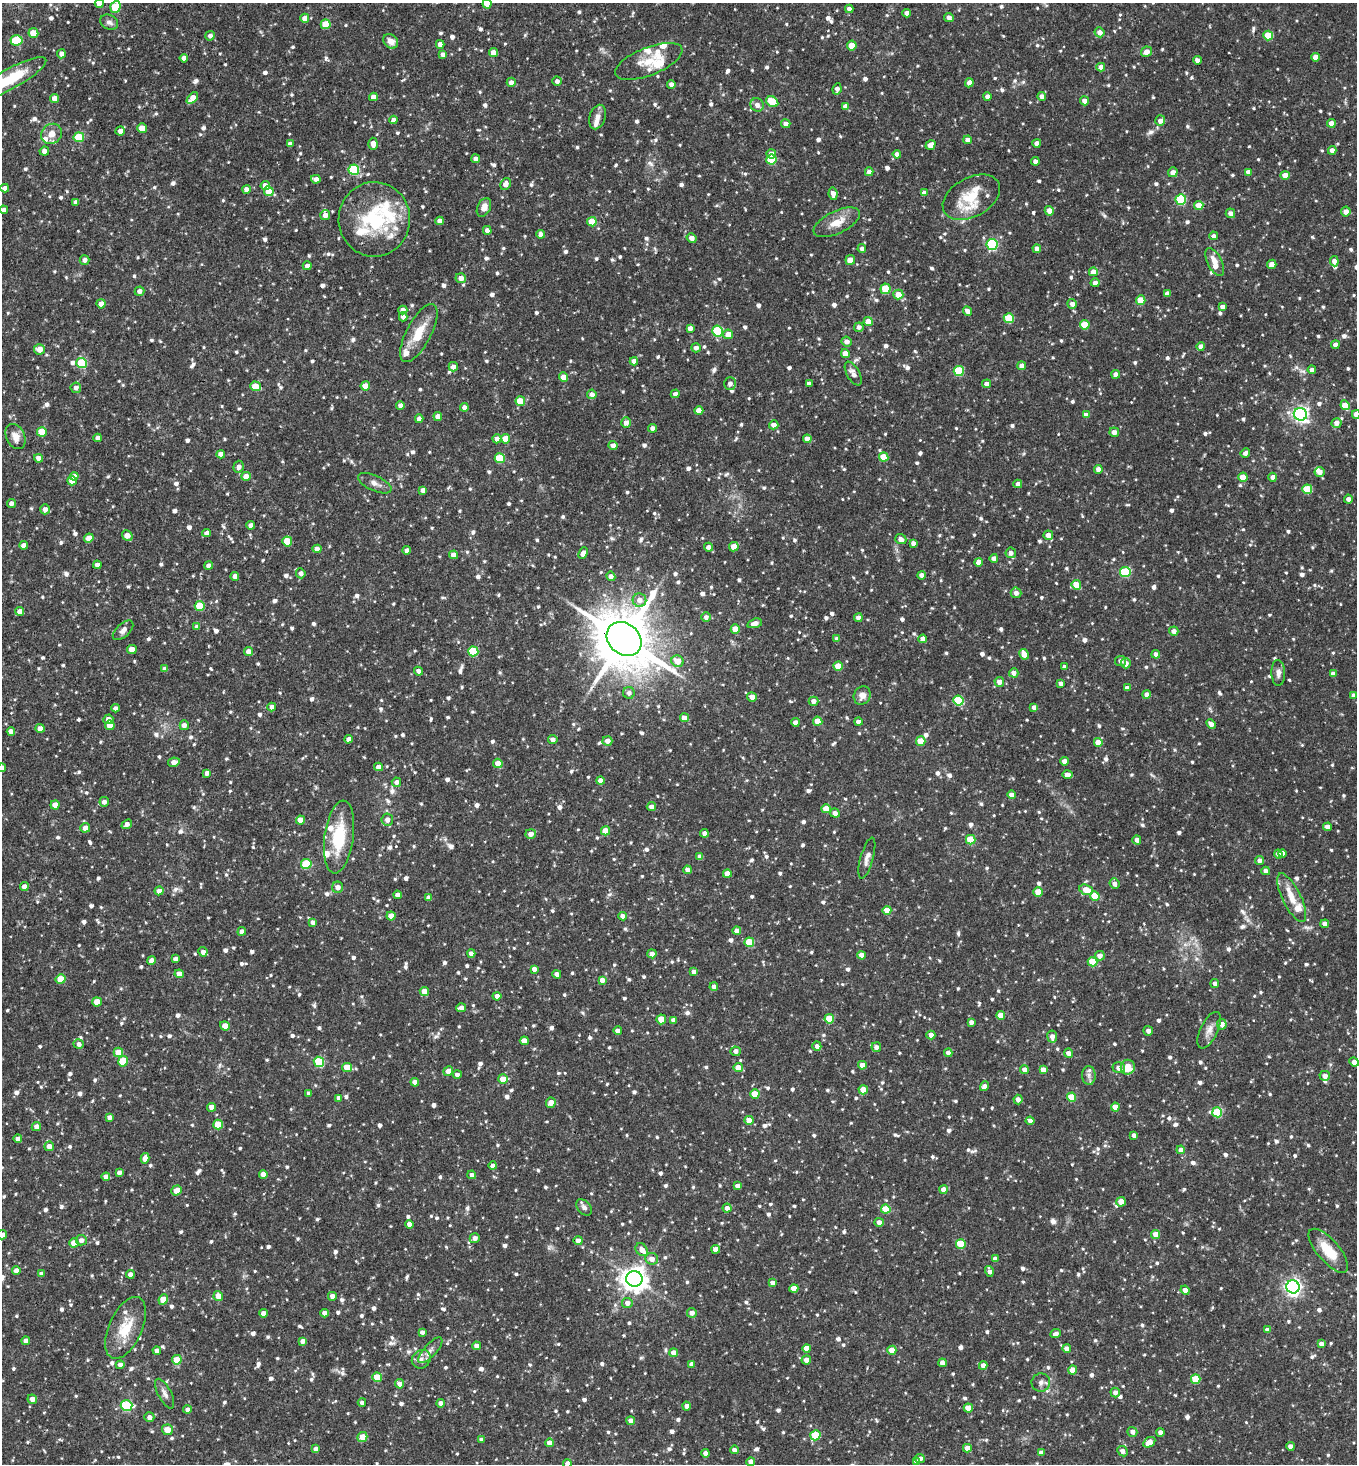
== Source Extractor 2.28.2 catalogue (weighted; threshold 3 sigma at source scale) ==
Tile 11 of 4 x 4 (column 3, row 3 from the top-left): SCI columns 3001-4355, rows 1465-2926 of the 5861 x 5853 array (HDU 1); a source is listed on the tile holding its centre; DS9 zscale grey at full resolution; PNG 1359 x 1466 px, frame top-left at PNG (2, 3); each listed source drawn as its Kron ellipse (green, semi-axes under 4 px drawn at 4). Shown black and unused: <1% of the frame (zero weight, under 2 of 3 exposures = <1% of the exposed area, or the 3 px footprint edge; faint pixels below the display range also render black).
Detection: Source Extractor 2.28.2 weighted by HDU 2 'WHT'; one run over the whole footprint, this tile lists its part. Background 0.0914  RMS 0.0057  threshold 0.0256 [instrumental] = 3 sigma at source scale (4.5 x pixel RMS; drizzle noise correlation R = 1.50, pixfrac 1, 0.05/0.05 arcsec/px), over >= 5 px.
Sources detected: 1432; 1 cosmic-ray / hot-pixel residue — neither listed nor drawn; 27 inside a brighter listed object's ellipse — not listed separately; of the other 1404, all 500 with FLUX_AUTO >= 2.28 (the completeness limit of this list) listed and drawn (904 fainter detections not listed), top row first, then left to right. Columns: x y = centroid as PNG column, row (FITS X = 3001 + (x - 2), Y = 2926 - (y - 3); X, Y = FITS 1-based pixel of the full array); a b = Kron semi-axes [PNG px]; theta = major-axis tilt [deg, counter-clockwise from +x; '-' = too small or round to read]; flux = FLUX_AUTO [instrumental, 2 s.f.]
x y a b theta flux
99 3 4 4 - 4.3
487 4 4 4 - 8.8
115 7 6 5 - 25
849 9 4 4 - 3.3
907 13 4 4 - 2.8
949 17 5 4 - 2.8
305 18 4 4 - 4.8
109 22 9 7 -29 2.5
326 24 5 4 - 12
1100 32 5 5 - 3.8
33 33 5 5 - 10
210 36 5 4 - 2.4
1268 36 5 5 - 16
16 40 6 5 - 29
391 41 8 6 -42 4.1
440 44 4 4 - 3.3
852 46 5 5 - 7.2
1146 52 5 5 - 4.5
493 53 4 4 - 5.2
61 54 4 4 - 2.6
443 54 4 4 - 2.9
1316 57 4 4 - 5.6
184 58 4 4 - 2.6
1197 60 4 4 - 2.8
649 61 36 14 22 14
1101 67 4 4 - 4.2
11 78 40 10 29 26
557 81 4 4 - 2.4
511 82 4 4 - 3
969 83 4 4 - 3
671 84 4 4 - 2.8
837 89 6 4 82 2.7
987 96 4 4 - 2.6
1042 96 4 4 - 3.3
373 97 4 4 - 4.5
54 98 4 4 - 4.1
192 98 7 4 46 6.6
1084 101 4 4 - 3.4
772 102 6 5 - 16
757 105 7 6 - 3.1
845 106 4 4 - 3.1
597 117 12 8 73 3.5
393 120 4 4 - 2.6
1160 121 5 5 - 3.4
1331 123 4 4 - 5.9
786 124 4 4 - 3.1
142 128 5 5 - 8.4
120 131 5 4 - 3.1
52 134 11 9 40 5
79 137 5 5 - 20
968 140 4 4 - 3.2
1037 143 4 4 - 3.1
290 144 4 4 - 2.6
373 144 6 4 -87 4
931 145 5 4 - 5.7
1332 150 4 4 - 3.7
44 151 5 4 - 3
771 154 5 4 - 3.6
897 154 4 4 - 3.3
476 159 4 4 - 2.4
771 159 5 5 - 24
1035 161 4 4 - 2.8
354 170 5 5 - 38
869 172 4 4 - 3.5
1173 172 5 4 - 3.1
1248 172 4 4 - 2.9
1285 175 4 4 - 5.5
316 179 5 4 - 3.1
505 184 6 5 - 3.7
265 186 4 4 - 4.4
5 188 4 4 - 2.8
246 189 4 4 - 3.2
269 191 5 5 - 12
924 193 4 4 - 3
833 194 6 4 -80 3.8
971 197 31 19 29 17
1181 199 5 5 - 39
76 202 4 4 - 2.4
1199 205 4 4 - 7.2
484 207 10 6 64 4.7
4 210 4 4 - 2.6
1049 211 5 4 - 4.3
1346 212 5 4 - 3.6
1230 213 5 4 - 3
325 215 5 5 - 4
374 219 37 36 - 48
440 221 4 4 - 3.4
592 222 5 4 - 13
837 222 25 11 25 9.2
487 230 4 4 - 2.9
541 234 4 4 - 2.8
1214 236 4 4 - 2.3
692 238 5 4 - 4.1
992 244 5 5 - 58
862 249 4 4 - 2.5
1037 249 4 4 - 3.4
85 260 5 4 - 2.5
850 260 5 5 - 6.6
1334 261 5 4 - 2.9
1215 262 15 7 -63 6.2
1272 264 5 4 - 4.4
307 266 4 4 - 2.6
1093 272 4 4 - 4.9
461 278 5 4 - 3.8
1095 283 4 4 - 2.9
885 289 5 5 - 17
139 291 5 4 - 2.7
1167 293 4 4 - 3.1
898 295 5 5 - 8.6
1141 300 5 4 - 12
101 304 5 4 - 3.5
1072 304 5 5 - 3
1222 307 4 4 - 2.4
403 310 4 4 - 3.2
968 311 5 4 - 3
403 317 4 4 - 3.1
1009 318 5 5 - 21
868 322 4 4 - 6.5
1085 325 5 4 - 13
859 327 5 4 - 2.3
690 328 4 4 - 3.2
717 331 5 5 - 40
419 333 32 12 62 15
728 334 5 4 - 6.1
847 342 5 5 - 3.1
1335 345 4 4 - 3.8
1201 346 4 4 - 3.4
696 348 4 4 - 2.5
39 349 5 5 - 5.2
845 353 4 4 - 5.6
634 361 4 4 - 3
82 363 5 5 - 30
1022 366 4 4 - 3.4
453 367 5 4 - 3.2
1312 370 4 4 - 2.3
959 371 5 5 - 29
853 374 13 6 -61 3.6
1116 374 4 4 - 3.2
564 377 4 4 - 7
730 383 6 6 - 2.6
809 383 4 4 - 2.4
986 384 4 4 - 2.8
255 386 5 4 - 11
365 386 4 4 - 6.2
76 388 5 5 - 2.3
592 394 4 4 - 3.4
675 394 4 4 - 2.9
520 401 5 4 - 11
400 405 4 4 - 2.9
1345 405 5 4 - 8.7
464 407 4 4 - 2.8
699 411 4 4 - 6.1
1300 414 7 6 - 170
1356 414 4 4 - 3.5
1086 415 4 4 - 3.5
438 416 4 4 - 4.3
419 419 4 4 - 3.3
626 422 5 5 - 3.7
1336 423 5 5 - 3.2
774 425 5 4 - 3.2
653 428 4 4 - 3.2
42 432 5 5 - 15
1114 432 5 4 - 3.1
15 437 13 9 -65 4.9
98 438 4 4 - 2.8
497 439 4 4 - 3.2
505 439 5 4 - 8.7
807 439 4 4 - 4.3
613 445 4 4 - 3
1245 453 5 4 - 2.4
221 454 4 4 - 3.3
884 457 5 4 - 13
39 458 4 4 - 3.5
500 458 5 5 - 22
239 467 6 5 - 2.5
1098 469 4 4 - 3.7
1320 472 5 5 - 3.8
74 476 4 4 - 3.1
246 476 5 4 - 5.8
1243 477 4 4 - 10
1273 477 4 4 - 3.3
72 481 4 4 - 6.6
375 483 18 7 -25 3.8
1018 484 4 4 - 2.8
1307 489 5 5 - 20
423 490 4 4 - 2.9
1348 499 4 4 - 2.6
12 503 4 4 - 2.6
45 509 5 4 - 3
251 525 4 4 - 3.5
207 533 4 4 - 2.9
1048 535 5 4 - 3.9
127 536 6 4 -48 4.8
89 538 5 4 - 4.8
901 539 6 5 - 3.1
287 541 5 5 - 12
913 543 4 4 - 2.7
24 545 4 4 - 3.1
708 547 4 4 - 2.7
734 547 5 4 - 9
317 549 4 4 - 3.4
407 550 4 4 - 2.9
583 553 6 4 64 3.8
1011 553 5 5 - 2.9
453 555 4 4 - 3.1
994 558 4 4 - 3.3
979 562 4 4 - 5.9
97 565 4 4 - 2.8
208 566 4 4 - 3.2
1125 572 5 5 - 37
301 573 5 5 - 2.4
922 575 4 4 - 3.2
235 576 4 4 - 3.2
611 576 5 4 - 3.1
1076 585 5 4 - 9.6
1016 593 5 5 - 3.3
639 600 7 6 - 4.4
200 606 5 5 - 18
20 611 4 4 - 4.1
706 617 4 4 - 2.5
858 618 4 4 - 3.7
755 623 7 4 16 3.8
197 627 4 4 - 3.2
735 629 4 4 - 8.2
123 630 12 6 42 3
1174 631 5 4 - 3.1
624 639 19 15 -40 4400
837 639 4 4 - 2.7
923 639 4 4 - 4.3
132 649 5 4 - 5.1
473 651 5 5 - 29
248 652 4 4 - 4.6
1024 654 5 4 - 6.5
1156 654 4 4 - 3.2
677 661 6 5 - 8.9
1121 661 5 5 - 2.7
1126 663 5 5 - 3.2
838 666 4 4 - 10
1065 667 4 4 - 2.6
165 669 4 4 - 2.7
419 671 4 4 - 2.5
1014 673 4 4 - 3.3
1278 673 13 7 -87 2.8
1333 674 4 4 - 3.9
999 682 5 4 - 3.8
1061 683 4 4 - 2.6
1127 688 4 4 - 3.3
629 693 6 6 - 2.5
1147 694 4 4 - 3.3
862 695 9 8 - 4.1
1354 695 4 4 - 2.5
752 697 5 4 - 3.5
813 701 5 4 - 3.2
958 701 5 5 - 32
272 707 4 4 - 2.4
1034 707 4 4 - 2.8
116 708 4 4 - 2.6
684 718 4 4 - 4.9
108 719 5 4 - 3.2
818 721 5 4 - 8.5
795 722 4 4 - 3
858 722 4 4 - 3.3
1211 724 5 4 - 3.2
110 725 5 4 - 9.1
184 725 5 4 - 3.3
40 728 4 4 - 4.1
11 731 4 4 - 3.3
349 739 4 4 - 3.4
553 740 5 4 - 3
607 741 5 4 - 3.9
921 741 5 4 - 13
1098 742 4 4 - 7.6
1064 761 4 4 - 3
174 762 6 4 11 3.5
498 763 5 4 - 6.6
378 767 4 4 - 3.4
2 768 4 4 - 3.7
207 773 4 4 - 2.6
1067 775 5 4 - 3.9
600 781 4 4 - 4.2
396 782 5 4 - 2.9
1012 795 4 4 - 4
104 802 4 4 - 2.8
55 805 4 4 - 5.7
651 807 4 4 - 3
826 809 4 4 - 8.6
835 813 5 4 - 3.3
300 820 4 4 - 5.9
387 820 6 6 - 3.5
127 824 5 4 - 2.8
1327 827 4 4 - 3.6
85 828 5 4 - 4.2
606 831 4 4 - 10
704 833 4 4 - 3.1
531 834 5 5 - 3.8
339 837 37 14 82 27
971 840 5 4 - 21
1137 840 4 4 - 2.6
1282 853 4 4 - 2.9
1278 854 4 4 - 3.6
700 857 4 4 - 3.5
867 858 21 6 75 3.6
1260 860 4 4 - 2.9
306 864 5 5 - 24
687 870 4 4 - 3
1266 871 4 4 - 3.2
727 874 4 4 - 6.5
1114 884 5 5 - 2.6
24 886 4 4 - 3.6
338 887 5 5 - 3.5
1086 890 7 5 -20 7.5
159 891 4 4 - 3.1
1038 892 4 4 - 9.7
397 895 4 4 - 3.2
1095 896 5 4 - 16
429 898 4 4 - 2.9
1292 898 27 9 -64 9.2
887 910 4 4 - 7.5
391 916 4 4 - 7.2
622 916 4 4 - 3.1
313 922 4 4 - 3
1325 924 4 4 - 3.1
242 931 4 4 - 3.5
737 931 4 4 - 3.5
749 942 5 4 - 18
203 952 4 4 - 2.5
471 954 4 4 - 3
652 954 4 4 - 3.1
862 955 4 4 - 4.9
1100 956 5 4 - 3.4
175 959 4 4 - 2.7
151 960 4 4 - 3.3
1093 962 5 4 - 16
534 969 4 4 - 3.2
694 972 4 4 - 3.3
179 974 4 4 - 3.8
557 974 4 4 - 3.2
61 979 5 4 - 14
602 980 4 4 - 3.5
1215 984 4 4 - 2.4
714 987 4 4 - 3
424 991 4 4 - 6.2
497 996 4 4 - 3.2
97 1002 4 4 - 9.4
461 1008 5 4 - 2.7
1001 1015 4 4 - 6.9
661 1019 5 4 - 9.7
829 1019 5 4 - 15
673 1020 4 4 - 2.6
971 1022 4 4 - 2.7
1222 1024 5 5 - 3.4
225 1026 5 4 - 5.7
1209 1030 20 8 64 4.5
618 1031 4 4 - 3.2
1148 1031 5 5 - 2.7
931 1035 4 4 - 3.7
1052 1037 6 5 - 3.7
524 1041 4 4 - 6.2
79 1044 5 5 - 2.5
817 1046 4 4 - 3
876 1047 5 4 - 2.6
735 1051 5 4 - 2.9
118 1052 5 4 - 10
948 1053 4 4 - 2.9
1068 1053 4 4 - 3.1
123 1061 5 5 - 15
319 1062 5 5 - 28
1354 1062 5 4 - 3.2
862 1065 4 4 - 4.8
347 1067 5 4 - 11
1128 1067 7 7 - 10
738 1068 4 4 - 8.8
1119 1068 6 5 - 3.2
1024 1069 4 4 - 3.2
1043 1070 4 4 - 4.1
448 1071 5 4 - 4.5
457 1074 4 4 - 2.4
1089 1075 9 7 -88 2.6
1325 1076 5 5 - 3.2
503 1079 5 5 - 7.1
415 1082 4 4 - 4.3
984 1086 5 4 - 3.4
863 1090 4 4 - 8.5
309 1093 4 4 - 2.7
755 1094 4 4 - 12
1072 1097 4 4 - 13
339 1098 4 4 - 2.7
1018 1100 5 4 - 3
551 1103 5 5 - 4.8
212 1107 4 4 - 5.7
1115 1107 4 4 - 5.9
1217 1112 5 5 - 29
109 1117 4 4 - 3.3
749 1120 4 4 - 6.9
1030 1121 4 4 - 2.8
218 1125 5 5 - 17
36 1127 5 4 - 3.2
1134 1135 4 4 - 2.9
18 1139 4 4 - 3.4
49 1146 5 5 - 4.4
1181 1150 4 4 - 3.1
145 1158 5 4 - 4.1
493 1166 4 4 - 3.3
119 1172 4 4 - 2.8
263 1174 4 4 - 5.7
472 1175 4 4 - 2.4
106 1177 4 4 - 3.4
737 1186 4 4 - 2.7
943 1189 4 4 - 3.9
176 1190 5 5 - 4.9
1121 1202 5 4 - 6.2
584 1207 9 6 -49 2.3
727 1208 4 4 - 2.7
886 1209 5 4 - 14
879 1222 4 4 - 3
409 1224 4 4 - 3.6
1156 1234 4 4 - 7
2 1235 5 4 - 3
475 1238 5 5 - 3.2
81 1240 5 5 - 2.9
578 1241 4 4 - 3.7
74 1243 4 4 - 8.4
961 1244 5 4 - 20
716 1249 4 4 - 5.4
642 1250 7 5 -49 4
1328 1251 27 11 -49 15
652 1259 6 6 - 4
995 1259 4 4 - 3
16 1270 4 4 - 4.2
989 1271 5 4 - 2.8
41 1274 4 4 - 2.5
130 1274 4 4 - 3.3
634 1279 8 7 - 560
772 1283 4 4 - 3
1293 1287 6 6 - 210
794 1288 4 4 - 6.8
1185 1290 5 4 - 3
218 1296 5 4 - 6.3
332 1296 4 4 - 3.7
163 1299 5 4 - 9.2
627 1303 5 5 - 3.3
263 1313 4 4 - 4
324 1313 4 4 - 3.2
692 1313 5 4 - 3.4
126 1328 33 16 65 18
1267 1330 4 4 - 2.6
422 1332 4 4 - 2.3
1056 1334 5 4 - 2.3
26 1341 4 4 - 4.2
302 1341 4 4 - 2.9
1321 1344 4 4 - 2.6
477 1346 4 4 - 3.3
807 1348 4 4 - 6.8
1067 1349 4 4 - 5.2
430 1350 16 6 47 3.3
892 1350 4 4 - 8.9
157 1351 4 4 - 2.8
674 1353 4 4 - 5
421 1359 10 8 43 3.5
177 1360 5 4 - 17
806 1360 5 4 - 3.9
942 1363 4 4 - 3.8
691 1364 4 4 - 3.6
120 1365 4 4 - 3.2
983 1365 4 4 - 3.9
1072 1370 4 4 - 7.1
377 1377 4 4 - 16
1196 1379 5 4 - 17
1041 1383 9 9 - 2.6
400 1384 5 4 - 4.6
1115 1392 5 4 - 2.9
165 1394 16 6 -62 3
32 1399 5 4 - 3.8
362 1402 4 4 - 2.3
441 1403 4 4 - 3.2
126 1405 6 5 - 46
687 1406 4 4 - 3.2
968 1408 5 4 - 6.8
187 1409 4 4 - 2.4
149 1417 5 4 - 2.8
631 1421 4 4 - 3.8
167 1430 5 5 - 6.6
1132 1432 5 4 - 2.6
1160 1432 4 4 - 2.9
815 1435 5 5 - 21
362 1437 5 4 - 9.8
481 1440 4 4 - 2.9
1149 1442 6 5 - 6
549 1443 4 4 - 3.9
1290 1446 4 4 - 3.2
967 1448 4 4 - 4.7
316 1449 4 4 - 2.5
734 1450 4 4 - 3
1123 1451 6 5 - 2.9
1041 1452 4 4 - 2.9
705 1453 4 4 - 3.2
920 1459 5 4 - 3.2
751 1462 4 4 - 3.9
916 1462 4 4 - 2.6
567 1463 4 4 - 3.9
Overlapping masked pixels (flux is a lower limit): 1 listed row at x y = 624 639
Isophote crosses this tile's border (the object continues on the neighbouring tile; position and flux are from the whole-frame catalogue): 10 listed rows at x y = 99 3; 487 4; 115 7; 11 78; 4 210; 1356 414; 2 768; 1354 1062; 2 1235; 567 1463